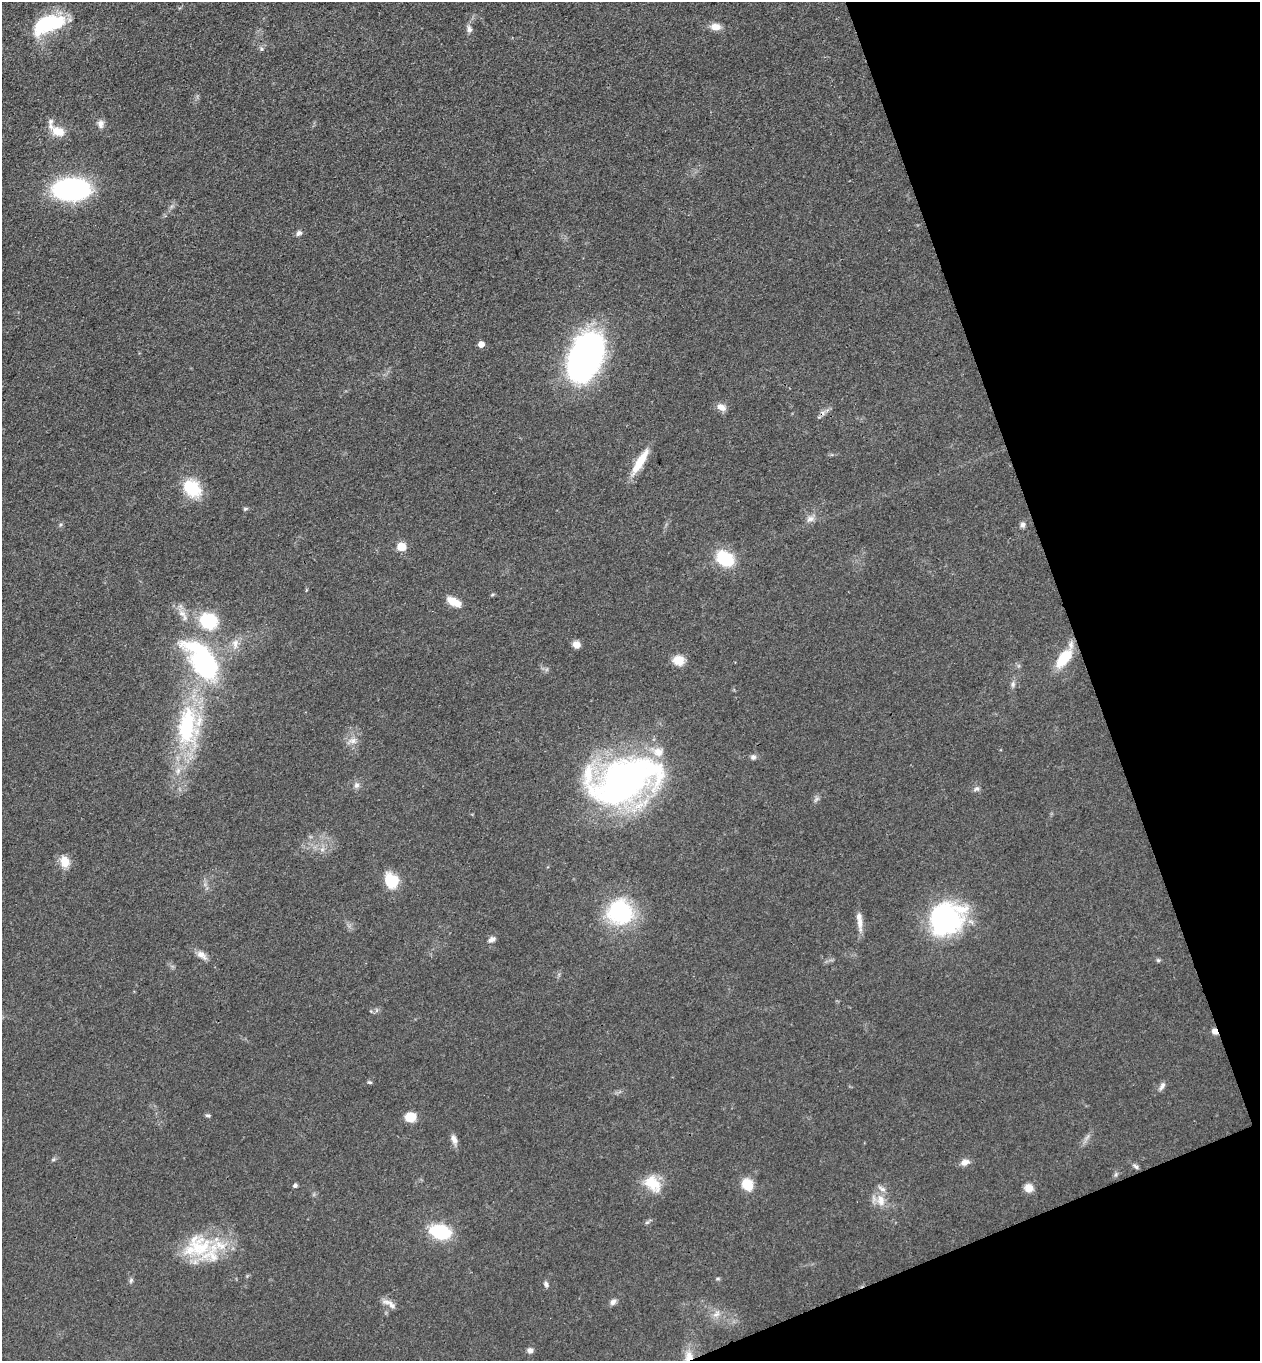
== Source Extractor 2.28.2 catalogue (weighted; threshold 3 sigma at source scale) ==
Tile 12 of 4 x 4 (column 4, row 3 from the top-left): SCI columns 4074-5331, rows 1416-2774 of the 5504 x 5548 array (HDU 1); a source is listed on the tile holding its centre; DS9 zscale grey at full resolution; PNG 1262 x 1363 px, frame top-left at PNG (2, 2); no overlay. Shown black and unused: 18% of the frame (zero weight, under 3 of 4 exposures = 5% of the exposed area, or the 3 px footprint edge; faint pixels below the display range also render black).
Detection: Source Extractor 2.28.2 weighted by HDU 2 'WHT'; one run over the whole footprint, this tile lists its part. Background 0.0705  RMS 0.0058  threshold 0.0259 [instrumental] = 3 sigma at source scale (4.5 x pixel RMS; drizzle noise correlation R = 1.50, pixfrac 1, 0.05/0.05 arcsec/px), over >= 5 px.
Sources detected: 78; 1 inside a brighter object's white glare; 1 cosmic-ray / hot-pixel residue — not listed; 5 inside a brighter listed object's ellipse — not listed separately; the other 71 listed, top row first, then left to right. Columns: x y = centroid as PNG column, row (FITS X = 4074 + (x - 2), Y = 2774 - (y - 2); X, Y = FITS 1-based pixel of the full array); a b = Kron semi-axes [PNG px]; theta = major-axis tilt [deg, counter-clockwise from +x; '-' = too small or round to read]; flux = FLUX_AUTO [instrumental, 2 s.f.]
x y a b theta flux
48 24 33 16 19 47
715 27 11 8 -5 5.8
469 29 10 7 -79 2.4
261 49 7 5 -70 1.2
101 124 11 8 -87 3.1
58 131 18 12 -22 9.2
71 189 27 16 2 120
299 233 9 7 45 1.9
481 344 5 5 - 5.4
586 357 42 25 67 250
721 407 13 8 -26 3.9
640 462 34 8 59 14
192 488 23 18 -49 22
245 509 7 4 20 0.91
810 519 12 8 17 3.3
1023 525 8 6 77 2
401 547 6 5 - 19
725 559 19 14 -33 26
492 595 6 4 20 0.78
454 602 16 7 -27 9.5
182 613 15 9 -55 5.4
208 621 22 19 -22 31
235 644 16 9 85 5.3
576 645 8 7 - 4.4
1064 657 23 9 56 23
678 660 13 11 -5 8.1
203 662 53 26 -54 99
1013 684 8 6 80 1.8
187 727 50 24 88 65
353 741 12 9 -10 4.2
753 757 7 7 - 1.9
624 781 66 38 21 290
356 785 9 8 - 2.3
976 789 9 5 29 1.6
816 799 10 4 56 1.5
322 849 7 4 0 1.5
65 861 15 11 -69 7.7
391 881 16 13 -49 18
620 912 24 22 -29 66
946 920 38 30 34 96
860 923 25 7 -85 5.7
492 939 9 6 31 2.6
202 955 16 8 -33 4.1
1158 960 5 5 - 0.92
1215 1031 8 6 -53 2.8
370 1082 6 4 -18 0.88
1162 1086 12 6 61 2.3
207 1115 7 5 -13 1
410 1117 8 8 - 14
1087 1137 11 3 50 1.8
454 1139 14 7 -69 3.5
53 1160 6 4 19 0.88
965 1162 12 8 18 3.8
1136 1166 8 5 -43 1.5
1116 1174 6 5 - 1.2
653 1183 24 16 -46 15
747 1184 10 9 - 16
295 1185 5 5 - 1.2
1028 1188 9 9 - 5.8
881 1200 18 11 -81 8.2
647 1222 7 4 19 1.1
440 1232 15 10 -14 47
199 1246 37 34 -40 38
718 1279 6 4 0 0.78
131 1280 7 5 74 1.3
546 1284 9 6 -69 1.7
613 1302 8 6 58 2.5
389 1303 22 7 -30 4
716 1314 13 7 40 3.6
530 1350 7 7 - 2.2
689 1356 14 11 72 7.5
Overlapping masked pixels (flux is a lower limit): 2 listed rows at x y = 1215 1031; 689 1356